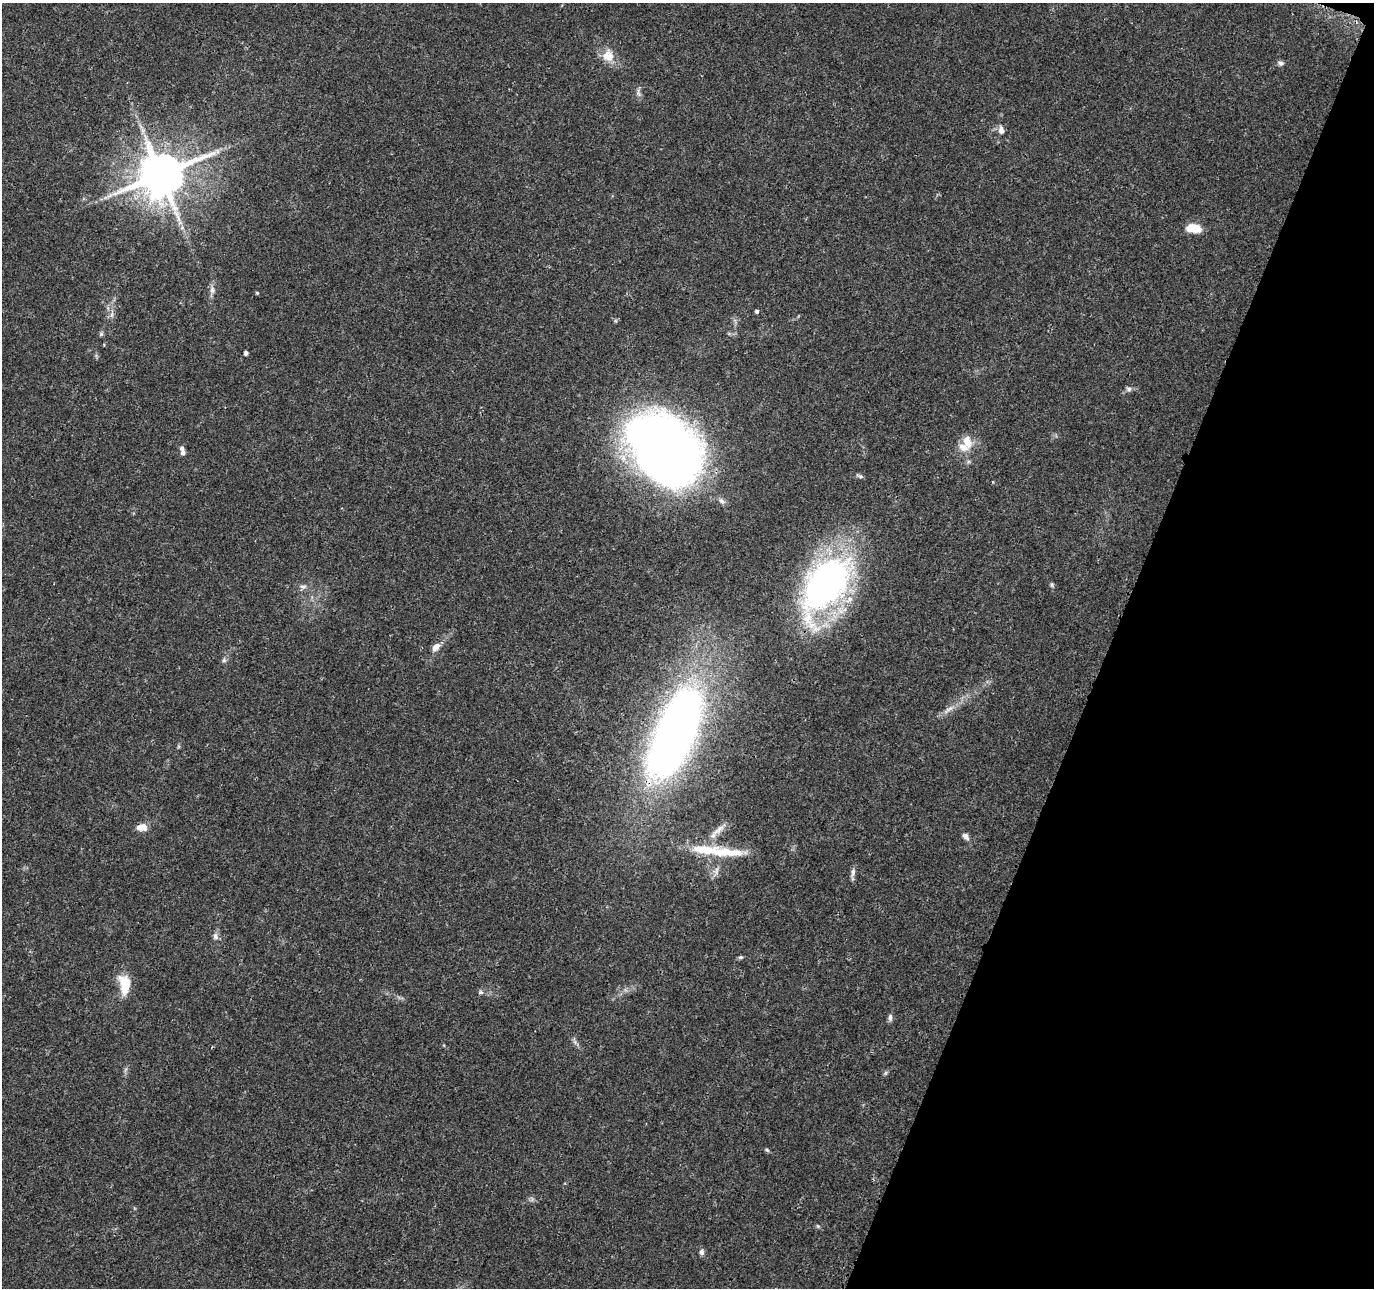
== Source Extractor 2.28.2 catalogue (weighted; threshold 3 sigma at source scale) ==
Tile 8 of 4 x 4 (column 4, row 2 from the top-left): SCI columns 4123-5494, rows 2792-4077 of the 5505 x 5644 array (HDU 1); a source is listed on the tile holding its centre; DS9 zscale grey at full resolution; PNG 1376 x 1290 px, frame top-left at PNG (2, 3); no overlay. Shown black and unused: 19% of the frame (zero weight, under 3 of 4 exposures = <1% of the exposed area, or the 3 px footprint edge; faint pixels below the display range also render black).
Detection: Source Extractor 2.28.2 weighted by HDU 2 'WHT'; one run over the whole footprint, this tile lists its part. Background 0.0464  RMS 0.0039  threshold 0.0174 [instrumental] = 3 sigma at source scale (4.5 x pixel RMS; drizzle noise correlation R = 1.50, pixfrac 1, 0.0396/0.0396 arcsec/px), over >= 5 px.
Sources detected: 45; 1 long thin detection or spike segment (spike, bleed or trail) — not listed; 3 inside a brighter listed object's ellipse — not listed separately; the other 41 listed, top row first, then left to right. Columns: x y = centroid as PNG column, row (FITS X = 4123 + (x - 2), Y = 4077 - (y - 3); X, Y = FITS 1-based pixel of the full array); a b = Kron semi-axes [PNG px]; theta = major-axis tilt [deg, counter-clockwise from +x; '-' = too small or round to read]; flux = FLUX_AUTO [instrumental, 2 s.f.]
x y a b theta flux
608 56 17 15 -87 5.7
1281 63 9 6 -11 1.2
638 93 12 6 -82 1.3
1001 130 10 7 -84 2.1
161 174 14 12 27 1700
180 223 7 4 35 0.92
1193 228 19 10 -5 6
212 290 12 6 -85 1.8
257 293 4 4 - 0.41
757 311 5 4 - 0.77
112 314 8 4 89 1.1
101 334 6 5 - 0.74
246 353 4 4 - 1.3
1129 389 8 6 -32 1.1
967 442 20 12 -77 5.6
664 449 71 50 -44 380
183 452 6 5 - 1.2
860 476 11 4 -24 0.86
722 501 10 6 -38 1.4
826 585 66 35 54 150
1052 585 6 5 - 0.68
303 587 9 6 12 1.4
436 647 12 7 44 2.9
224 660 7 5 -46 0.81
949 709 16 6 34 2.6
675 733 68 27 68 350
142 827 13 8 5 3.6
718 830 23 7 39 3.7
965 836 12 7 -47 1.6
726 852 60 13 -4 16
716 871 11 7 70 2
853 872 14 5 82 1.5
215 936 10 7 -72 1.6
740 957 7 5 2 0.66
125 984 24 13 -84 9.6
481 992 6 4 0 0.7
890 1017 9 6 87 1.3
767 1150 7 4 -27 0.62
532 1199 7 4 57 0.8
818 1226 6 4 -45 0.51
702 1252 8 6 88 1.3
Overlapping masked pixels (flux is a lower limit): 2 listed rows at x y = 826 585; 675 733